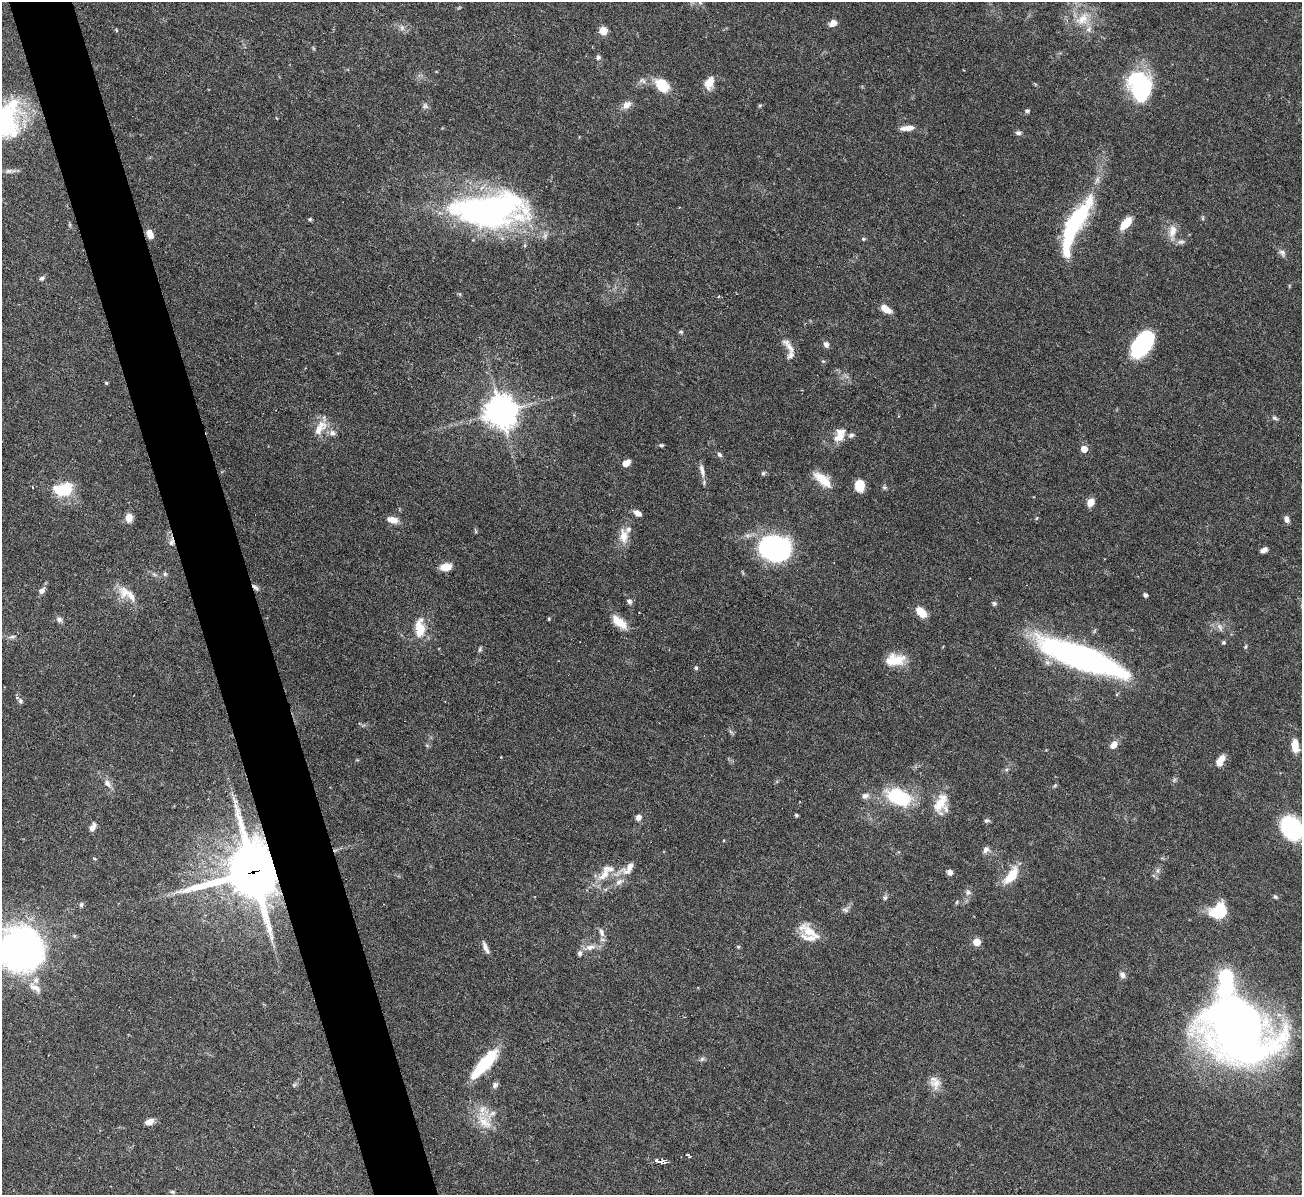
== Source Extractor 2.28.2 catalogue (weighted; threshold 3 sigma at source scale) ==
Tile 11 of 4 x 4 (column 3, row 3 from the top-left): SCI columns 2599-3898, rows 1338-2530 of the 5198 x 5182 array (HDU 1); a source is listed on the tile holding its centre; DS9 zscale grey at full resolution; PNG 1304 x 1197 px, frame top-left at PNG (2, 2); no overlay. Shown black and unused: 5% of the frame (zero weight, under 3 of 6 exposures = <1% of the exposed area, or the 3 px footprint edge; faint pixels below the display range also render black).
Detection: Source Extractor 2.28.2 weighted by HDU 2 'WHT'; one run over the whole footprint, this tile lists its part. Background 0.0886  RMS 0.0033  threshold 0.0136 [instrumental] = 3 sigma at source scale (4.09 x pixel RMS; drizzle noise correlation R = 1.36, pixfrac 0.8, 0.05/0.05 arcsec/px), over >= 5 px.
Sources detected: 158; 1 too faint to see at this stretch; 4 inside a brighter object's white glare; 1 cosmic-ray / hot-pixel residue — not listed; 17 inside a brighter listed object's ellipse — not listed separately; the other 135 listed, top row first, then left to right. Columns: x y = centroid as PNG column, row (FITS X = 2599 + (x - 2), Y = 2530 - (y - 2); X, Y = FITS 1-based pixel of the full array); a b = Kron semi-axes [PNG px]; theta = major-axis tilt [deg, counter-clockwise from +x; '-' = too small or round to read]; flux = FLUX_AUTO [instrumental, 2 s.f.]
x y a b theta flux
700 2 7 5 -68 0.78
1082 19 24 14 44 7
833 23 9 7 35 1.9
402 28 9 6 -75 1.2
116 30 5 3 - 0.29
603 31 5 5 - 10
598 57 7 6 - 0.75
642 80 11 7 -25 1.3
709 83 15 9 69 3.6
662 85 12 9 -51 11
1140 85 31 21 -75 33
627 105 13 9 37 2.2
760 105 5 4 - 0.38
425 106 9 8 - 0.91
1027 111 5 4 - 0.67
5 119 48 35 83 36
907 128 16 6 6 2.7
1018 133 7 6 - 0.86
9 171 10 6 8 1.1
489 211 77 34 2 110
1203 218 6 4 -89 0.4
310 219 4 4 - 0.5
1076 221 75 15 68 44
1126 223 15 8 49 5.3
1172 232 21 10 82 3.3
150 234 10 6 -66 2.7
863 239 5 4 - 0.46
1181 242 11 6 5 1.1
525 246 5 3 - 0.37
1282 253 10 7 -58 1.2
42 278 6 5 - 0.84
718 296 4 3 - 0.5
886 309 11 6 -32 3.7
681 332 6 5 - 0.5
826 344 8 6 -60 1.1
1142 344 25 14 59 30
789 346 24 8 -55 2.7
106 383 4 4 - 0.42
501 412 12 11 - 410
899 416 4 3 - 0.24
1275 418 8 4 -25 0.66
320 428 24 12 55 4.7
332 433 8 7 - 1.3
839 437 17 11 23 3.6
661 445 7 4 -8 0.48
1084 449 5 4 - 4.5
719 454 7 5 -46 0.72
626 463 6 5 - 3.5
702 470 19 6 -78 2.1
763 473 7 5 17 0.6
823 480 25 10 -40 5.6
859 486 11 9 -87 4.4
884 487 6 5 - 0.58
62 489 21 13 6 12
1091 502 9 7 60 2.6
638 513 9 6 -28 1.8
129 518 8 7 - 3.7
1286 519 8 5 -67 1.3
392 520 13 7 -15 2.6
475 531 6 4 -70 0.34
624 536 21 11 -84 3.9
171 542 11 7 82 1.6
775 548 27 22 -13 59
1264 550 7 4 25 1.5
446 567 11 7 7 3.9
154 574 8 4 -45 0.7
165 574 6 5 - 0.6
255 587 11 5 -43 0.97
42 591 8 6 43 1.4
125 592 20 16 -51 5.2
1145 595 4 4 - 0.97
629 601 7 6 - 0.93
994 603 7 6 - 0.59
921 612 13 7 -46 4.7
639 613 3 2 - 0.18
59 619 7 6 - 1.1
549 619 4 3 - 0.31
619 622 19 9 -40 5.4
1220 627 12 6 -64 1.2
420 628 20 10 -87 6.8
12 637 7 4 19 0.64
1224 642 5 4 - 0.42
1246 647 7 3 71 0.38
480 649 7 5 88 0.53
1080 660 88 19 -22 110
898 661 20 17 -6 6.2
696 668 5 4 - 0.49
20 701 7 6 - 0.72
1114 745 10 6 46 2.4
1295 746 16 8 -86 4.2
1220 760 13 6 59 3.3
1006 770 6 4 19 0.49
108 783 13 7 -53 1.8
1054 786 7 4 32 0.45
865 796 10 7 19 1.4
898 797 26 15 -20 21
940 803 27 13 70 6.7
796 815 4 4 - 0.42
638 817 6 6 - 1.6
987 821 8 4 -1 0.57
92 828 9 5 63 1.9
1291 828 17 13 -55 42
986 850 9 7 36 1.3
628 868 22 10 48 3.6
253 872 20 19 - 1700
950 872 6 6 - 1.3
604 874 22 10 43 4.5
1011 876 22 9 52 7.8
968 892 10 7 -80 1.2
1275 897 7 4 -26 0.52
885 898 7 7 - 0.74
957 902 6 4 87 0.36
81 905 7 5 78 0.66
845 910 10 5 -19 0.78
1221 911 15 13 -79 11
601 932 14 6 -71 1.6
810 932 33 13 -35 6.7
977 942 5 5 - 7.4
590 947 16 7 8 2.5
738 947 5 4 - 0.4
486 948 16 5 -66 1.6
20 949 38 37 - 140
1122 975 9 7 -52 1.2
35 988 19 9 -32 3.1
1236 1029 67 50 -45 270
702 1059 7 5 46 0.66
485 1062 30 10 48 18
936 1083 16 15 - 3.2
294 1085 6 4 43 0.51
495 1085 8 7 - 0.96
149 1122 12 7 21 1.7
484 1122 26 13 -48 6.5
688 1155 5 3 - 0.66
661 1161 12 5 -7 2.4
172 1192 6 4 -20 0.47
Overlapping masked pixels (flux is a lower limit): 3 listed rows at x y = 171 542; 255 587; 253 872
Isophote crosses this tile's border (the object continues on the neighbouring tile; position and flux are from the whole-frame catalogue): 4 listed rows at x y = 700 2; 5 119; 1291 828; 20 949